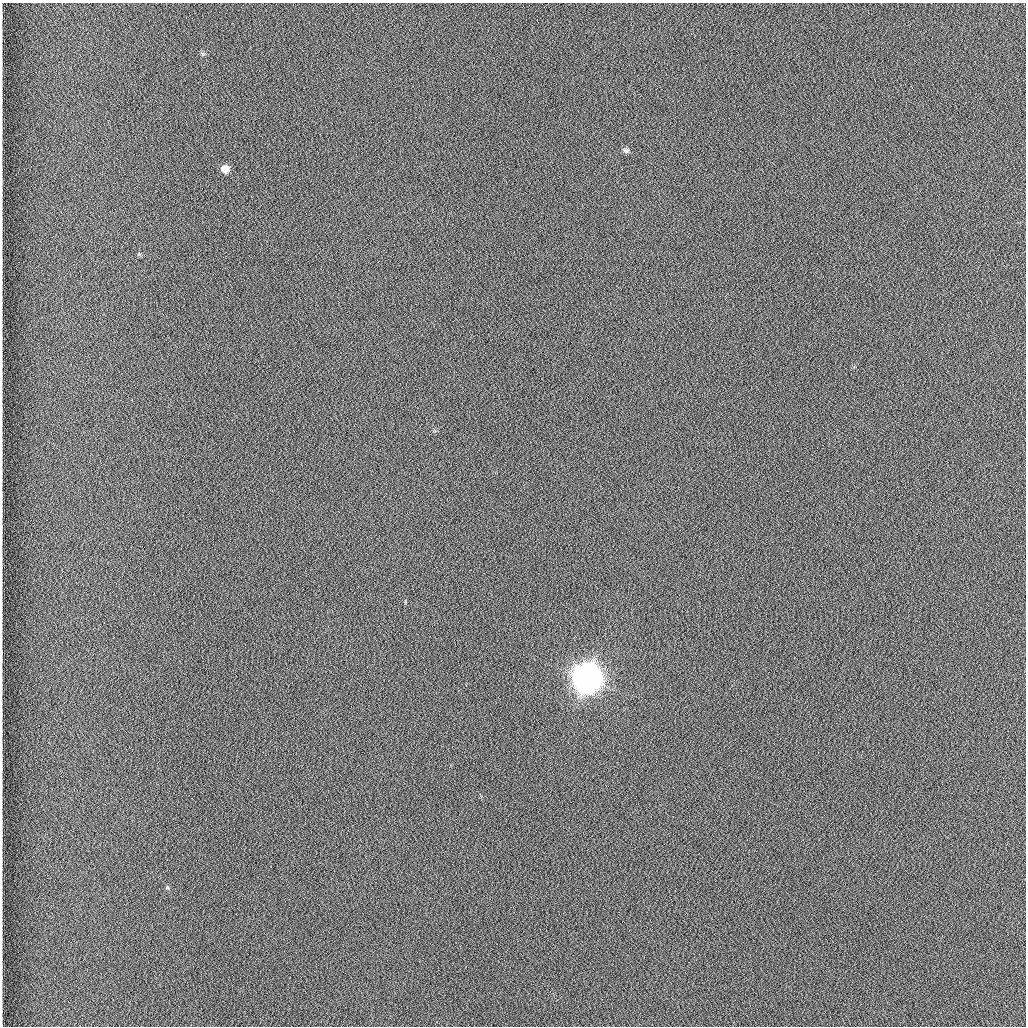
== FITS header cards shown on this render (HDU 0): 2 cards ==
NAXIS1  =                 1024 /fastest changing axis
NAXIS2  =                 1024 /next to fastest changing axis

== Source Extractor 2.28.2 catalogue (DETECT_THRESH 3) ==
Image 1024 x 1024 px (HDU 0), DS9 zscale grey, 1 PNG px = 1 image px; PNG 1028 x 1028 px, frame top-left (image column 1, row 1024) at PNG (2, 3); no overlay
Background 1260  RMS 5.9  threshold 17.7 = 3 sigma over >= 5 px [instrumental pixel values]
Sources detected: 3; all 3 listed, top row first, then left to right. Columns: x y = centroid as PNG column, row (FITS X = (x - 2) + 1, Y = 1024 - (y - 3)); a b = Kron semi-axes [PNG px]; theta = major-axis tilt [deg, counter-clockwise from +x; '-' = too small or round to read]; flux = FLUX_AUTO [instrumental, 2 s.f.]
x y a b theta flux
626 150 8 6 -21 1200
225 169 8 8 - 3900
587 678 10 10 - 980000